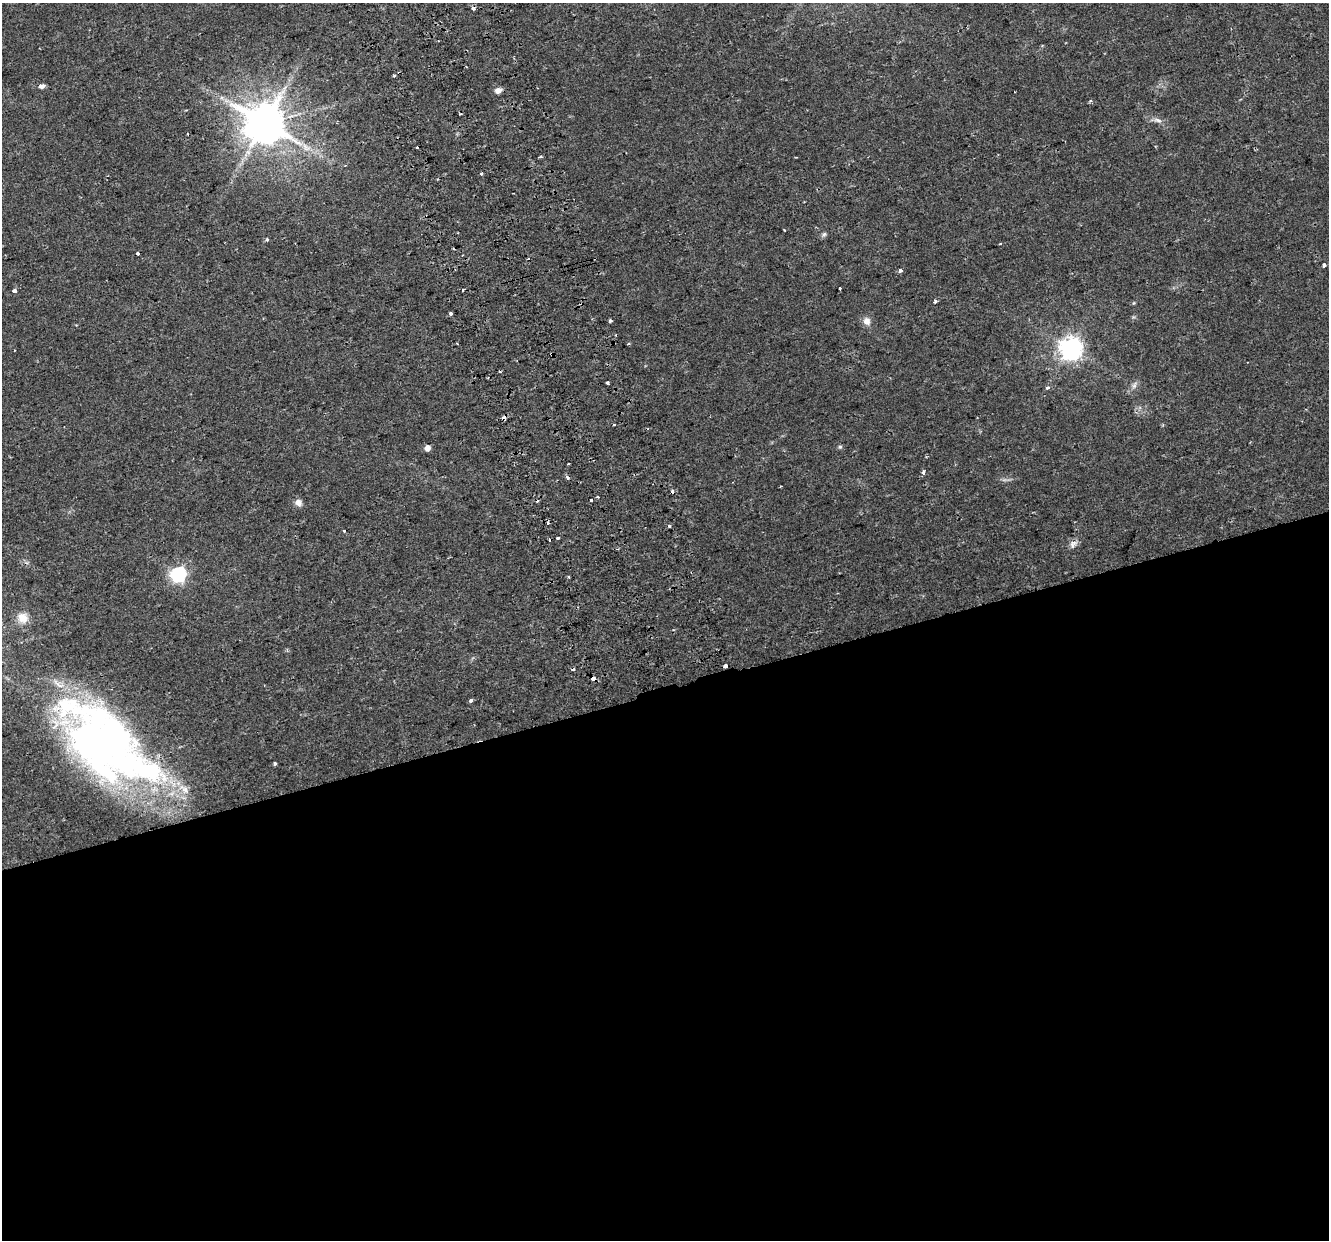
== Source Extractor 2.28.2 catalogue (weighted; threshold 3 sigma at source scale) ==
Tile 15 of 4 x 4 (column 3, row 4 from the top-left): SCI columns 2711-4037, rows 79-1316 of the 5422 x 5159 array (HDU 1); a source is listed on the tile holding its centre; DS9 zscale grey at full resolution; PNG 1331 x 1242 px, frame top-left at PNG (2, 3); no overlay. Shown black and unused: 44% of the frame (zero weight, under 2 of 3 exposures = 3% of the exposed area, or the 3 px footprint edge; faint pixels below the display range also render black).
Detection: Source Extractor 2.28.2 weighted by HDU 2 'WHT'; one run over the whole footprint, this tile lists its part. Background 0.0356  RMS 0.005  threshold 0.0226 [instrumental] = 3 sigma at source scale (4.5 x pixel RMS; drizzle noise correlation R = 1.50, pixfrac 1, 0.0396/0.0396 arcsec/px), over >= 5 px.
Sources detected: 62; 2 inside a brighter object's white glare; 8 cosmic-ray / hot-pixel residue — not listed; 1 inside a brighter listed object's ellipse — not listed separately; the other 51 listed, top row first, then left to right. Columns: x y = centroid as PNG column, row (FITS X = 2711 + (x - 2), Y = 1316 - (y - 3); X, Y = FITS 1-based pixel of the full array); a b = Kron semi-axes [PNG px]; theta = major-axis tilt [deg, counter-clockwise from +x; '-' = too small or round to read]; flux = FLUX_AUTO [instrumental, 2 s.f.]
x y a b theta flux
473 9 4 3 - 2.3
394 75 3 3 - 0.58
42 86 6 5 - 2
498 90 7 6 - 2.9
1157 120 13 6 -13 2.3
264 123 11 10 - 2100
417 148 3 3 - 1.1
540 157 4 2 - 0.73
481 173 3 3 - 1.9
784 230 3 2 - 0.37
824 234 7 5 72 1.1
267 239 4 3 - 0.87
137 253 3 3 - 1.3
1324 265 4 3 - 1.4
901 270 3 3 - 2.2
840 288 3 3 - 1.7
463 290 3 3 - 1
14 291 4 3 - 3.5
935 301 3 3 - 1.5
451 313 3 3 - 2.4
610 321 3 3 - 1.9
867 321 11 9 -69 3.1
628 344 5 3 - 0.41
1070 348 8 7 - 390
552 355 4 3 - 1.5
500 372 3 2 - 0.55
607 382 4 3 - 1.3
1134 385 12 5 60 1.9
1047 388 5 4 - 1.1
504 417 4 3 - 3.4
614 425 3 3 - 3.6
840 447 6 5 - 0.84
427 448 5 5 - 3.5
569 464 3 2 - 0.79
923 472 3 3 - 3.2
567 478 4 3 - 1.9
597 497 3 3 - 0.62
591 500 3 3 - 2.8
298 503 9 8 - 2.5
669 526 3 2 - 1.8
344 530 3 3 - 0.62
558 538 3 3 - 4.7
1073 544 12 8 48 2.4
178 574 7 6 - 130
568 577 3 2 - 0.79
23 618 15 13 -45 5.5
725 666 4 4 - 3.7
593 678 5 3 - 4.6
471 700 5 4 - 1.2
103 740 100 55 -41 300
275 764 3 3 - 2
Overlapping masked pixels (flux is a lower limit): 5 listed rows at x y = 473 9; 552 355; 504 417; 725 666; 593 678